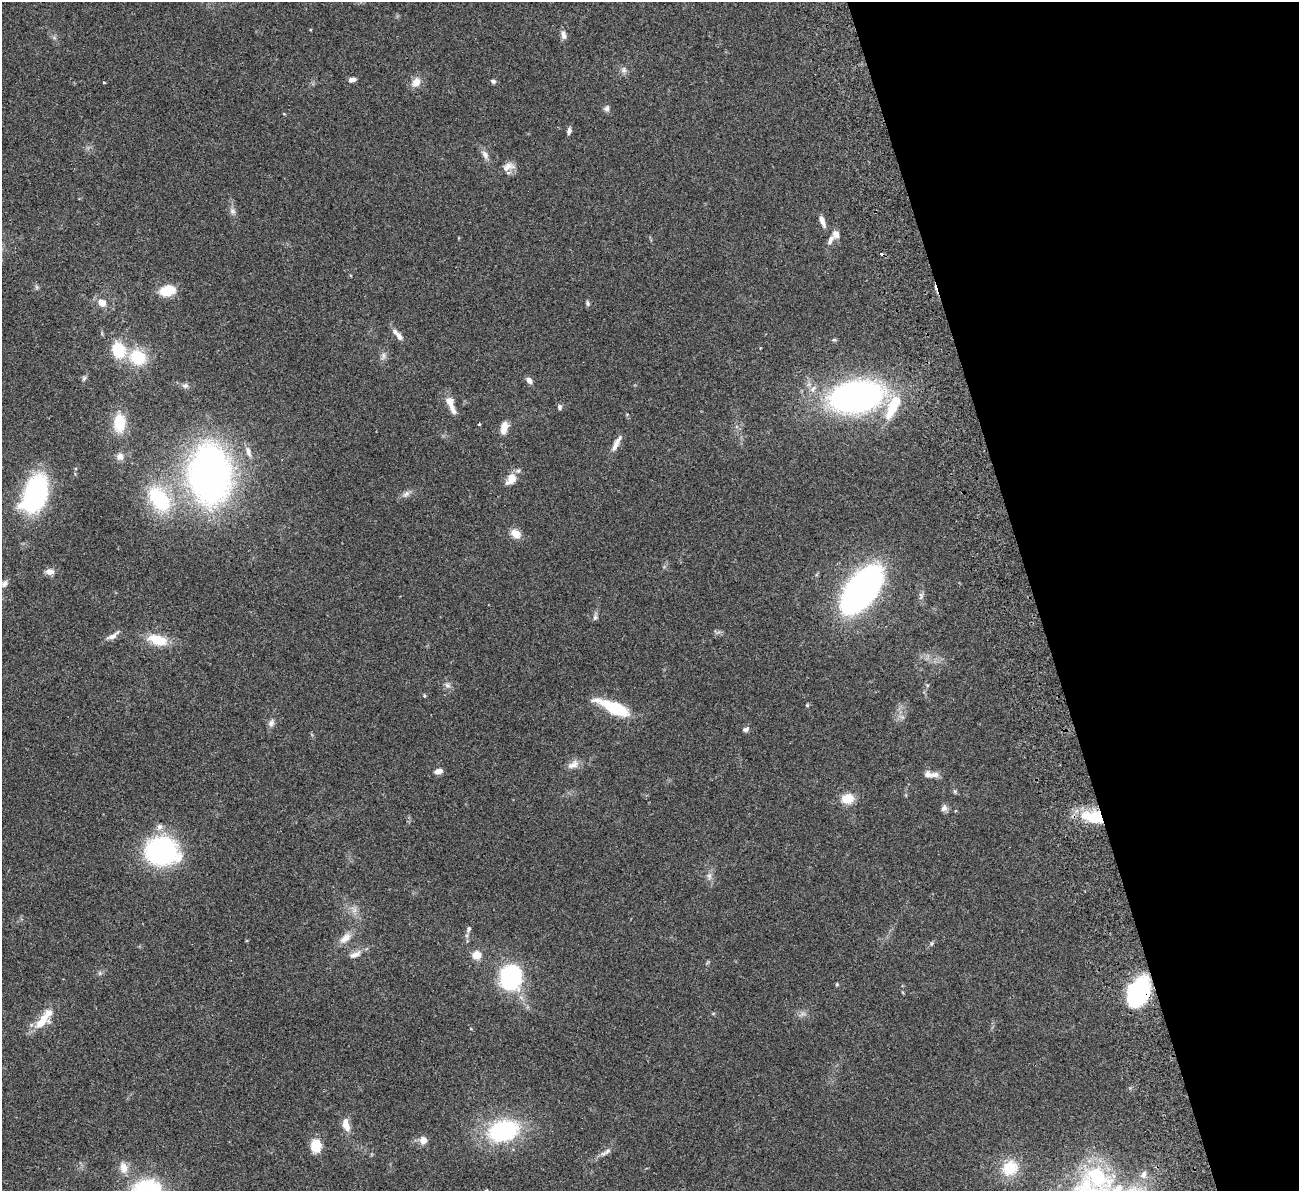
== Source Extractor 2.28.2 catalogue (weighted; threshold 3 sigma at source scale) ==
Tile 12 of 4 x 4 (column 4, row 3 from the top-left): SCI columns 3948-5244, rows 1355-2543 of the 5300 x 5207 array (HDU 1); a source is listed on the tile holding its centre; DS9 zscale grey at full resolution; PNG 1301 x 1193 px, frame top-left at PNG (2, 2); no overlay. Shown black and unused: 20% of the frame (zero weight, under 2 of 3 exposures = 3% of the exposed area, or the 3 px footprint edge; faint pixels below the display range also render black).
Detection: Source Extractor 2.28.2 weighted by HDU 2 'WHT'; one run over the whole footprint, this tile lists its part. Background 0.0951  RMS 0.0086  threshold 0.0389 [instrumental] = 3 sigma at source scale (4.5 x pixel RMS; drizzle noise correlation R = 1.50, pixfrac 1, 0.05/0.05 arcsec/px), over >= 5 px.
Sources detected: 87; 1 inside a brighter object's white glare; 1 cosmic-ray / hot-pixel residue — not listed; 4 inside a brighter listed object's ellipse — not listed separately; the other 81 listed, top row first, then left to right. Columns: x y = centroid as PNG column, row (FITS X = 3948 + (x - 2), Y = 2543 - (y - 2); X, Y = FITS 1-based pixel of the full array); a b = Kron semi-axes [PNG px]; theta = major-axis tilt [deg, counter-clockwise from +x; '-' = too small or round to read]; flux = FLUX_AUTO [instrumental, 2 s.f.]
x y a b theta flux
564 35 11 6 -75 3.9
624 70 8 7 - 2.8
352 80 8 5 12 3.3
493 81 6 5 - 2.1
416 82 14 11 55 7
104 83 3 2 - 0.87
607 108 9 6 65 2.4
569 131 8 5 74 2.7
485 155 12 8 -57 4.2
508 167 18 9 23 6.6
232 211 8 8 - 3
822 221 16 6 -66 4.9
836 234 8 7 - 5.7
830 240 13 6 61 4.2
168 290 15 9 12 21
102 303 9 7 -50 7.5
588 303 7 5 -75 1.6
399 336 11 6 -59 3.9
834 340 6 4 0 1.1
118 350 17 13 -68 28
383 355 10 5 -90 2.4
138 357 17 15 -25 31
84 378 7 4 45 1.5
529 380 7 5 -44 4.4
185 386 9 6 8 2.3
856 396 36 22 8 330
450 402 16 10 -65 8.4
895 402 20 11 57 27
559 407 7 5 -89 2.2
119 423 20 12 89 21
479 424 3 3 - 1.6
504 427 11 6 76 10
616 444 24 6 62 6.5
248 452 15 7 -70 4.6
120 457 10 9 - 4.2
210 474 41 28 -87 490
511 479 15 10 55 10
35 494 29 17 69 150
406 494 11 7 38 3.4
159 499 34 20 -54 54
515 534 12 9 -35 8.7
50 572 11 8 -10 4.3
4 583 10 7 50 3.5
861 589 49 24 53 230
921 596 11 6 -90 2.9
595 617 8 6 75 2.1
112 636 18 6 30 4.5
157 640 24 12 -16 20
447 685 9 7 -42 3
807 705 5 4 - 0.96
614 708 29 9 -24 52
271 723 11 7 58 3.2
746 729 8 6 41 2.1
573 764 16 9 27 6
438 771 7 5 11 6.5
934 775 15 8 7 5
847 799 13 10 9 14
944 808 9 7 74 3.1
1094 817 29 14 -8 37
159 827 9 8 - 4.1
162 851 25 20 -9 160
709 876 8 6 -77 2.9
469 929 7 5 60 2
467 936 6 4 -71 1.6
345 938 18 9 40 8
354 955 16 7 22 5.8
476 955 5 5 - 29
510 977 15 13 61 200
837 984 5 4 - 0.91
1138 992 25 16 67 130
43 1019 28 10 52 19
346 1125 17 8 -73 9.5
503 1131 28 19 17 92
423 1140 10 9 - 5.8
316 1146 11 8 -89 22
607 1151 11 6 35 3.2
124 1168 15 10 -81 7.8
1010 1168 22 19 34 23
1143 1175 11 8 60 5.1
1097 1177 22 16 -37 60
1116 1190 23 10 50 18
Overlapping masked pixels (flux is a lower limit): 2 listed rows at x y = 1094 817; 1138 992
Isophote crosses this tile's border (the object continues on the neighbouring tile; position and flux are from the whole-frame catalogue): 1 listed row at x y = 1116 1190